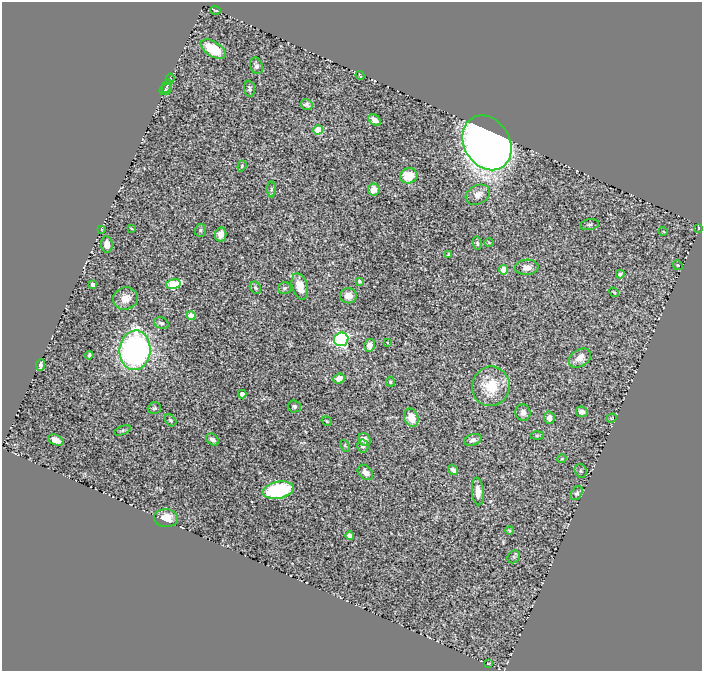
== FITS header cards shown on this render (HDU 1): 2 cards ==
NAXIS1  =                  700
NAXIS2  =                  669

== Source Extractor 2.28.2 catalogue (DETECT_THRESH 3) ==
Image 700 x 669 px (HDU 1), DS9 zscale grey, 1 PNG px = 1 image px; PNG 704 x 673 px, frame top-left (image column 1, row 669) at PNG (2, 2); each listed source drawn as its Kron ellipse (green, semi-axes under 4 px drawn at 4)
Background 1.47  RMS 0.041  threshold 0.124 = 3 sigma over >= 5 px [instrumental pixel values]
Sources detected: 83; all 83 listed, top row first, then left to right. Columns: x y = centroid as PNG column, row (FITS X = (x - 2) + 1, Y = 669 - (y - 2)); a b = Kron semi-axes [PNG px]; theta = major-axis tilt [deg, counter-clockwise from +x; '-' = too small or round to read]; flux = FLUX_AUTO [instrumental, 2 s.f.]
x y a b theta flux
216 10 5 2 - 3.9
213 49 14 7 -31 93
256 66 8 6 -68 10
360 75 4 2 - 2.8
170 79 5 4 - 3.5
167 86 7 2 67 4.2
166 89 7 5 31 5.5
250 89 8 5 -83 6.2
306 104 6 5 - 7.4
374 120 7 5 -37 18
318 130 5 4 - 90
487 143 29 23 -59 3200
242 166 6 4 70 3.8
409 176 9 7 15 69
271 189 8 4 89 5.6
374 190 6 6 - 22
478 195 13 9 27 23
589 225 9 5 9 6
131 228 4 2 - 2.5
698 228 3 2 - 1.4
101 229 3 2 - 2
200 230 6 5 - 4.5
663 231 4 3 - 2.3
221 234 7 5 79 24
477 243 6 4 -80 5.1
489 243 4 3 - 2.1
107 244 8 6 -83 23
448 254 3 2 - 2.8
678 265 5 4 - 2.9
527 267 12 7 3 19
504 270 5 4 - 58
620 274 4 4 - 7.9
359 281 4 3 - 4
173 284 7 5 13 170
93 285 4 4 - 14
300 286 13 7 -73 45
255 288 6 5 - 5.5
285 288 7 6 - 6.9
614 292 5 3 - 3.2
348 296 8 7 - 26
125 298 12 11 - 32
191 316 4 4 - 48
161 323 7 5 -25 7.1
341 339 7 6 - 530
387 342 3 2 - 1.7
370 345 6 5 - 19
135 350 20 15 85 880
89 355 4 3 - 5
580 358 12 8 33 28
41 365 6 3 86 6.9
339 379 6 5 - 28
390 382 5 4 - 4.6
491 386 20 18 73 110
242 394 4 4 - 19
294 406 7 6 - 8
154 408 7 6 - 5.7
582 412 6 5 - 16
523 413 8 7 - 14
411 418 9 7 -68 44
549 418 6 5 - 14
611 418 5 3 - 2
171 420 7 5 -50 5.3
327 421 5 3 - 3.6
122 430 9 4 22 4.4
537 436 6 4 1 3.8
213 439 7 5 -41 11
56 440 8 5 -22 20
365 440 7 6 - 15
473 440 9 5 17 10
345 446 6 4 -65 3.7
363 446 6 5 - 6.6
562 459 5 4 - 3
453 470 6 4 -54 12
581 471 7 6 - 5.1
365 472 9 6 -45 18
278 490 16 8 11 280
478 492 14 6 -85 28
577 493 8 5 56 6.5
166 518 12 9 -1 48
510 530 4 3 - 3.4
350 536 4 4 - 20
514 557 7 6 - 5.8
489 664 3 2 - 2.2